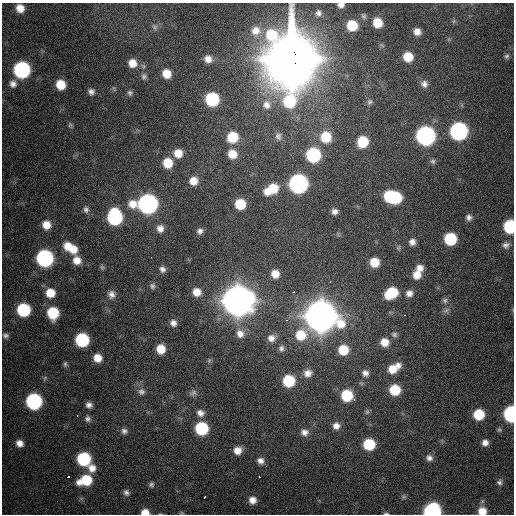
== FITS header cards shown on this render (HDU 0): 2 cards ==
NAXIS1  =                  512 / Axis length
NAXIS2  =                  512 / Axis length

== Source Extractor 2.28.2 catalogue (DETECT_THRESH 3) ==
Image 512 x 512 px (HDU 0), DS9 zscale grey, 1 PNG px = 1 image px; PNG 516 x 516 px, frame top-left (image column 1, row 512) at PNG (2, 3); no overlay
Background 1160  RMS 35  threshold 104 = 3 sigma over >= 5 px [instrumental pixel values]
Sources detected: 141; all 141 listed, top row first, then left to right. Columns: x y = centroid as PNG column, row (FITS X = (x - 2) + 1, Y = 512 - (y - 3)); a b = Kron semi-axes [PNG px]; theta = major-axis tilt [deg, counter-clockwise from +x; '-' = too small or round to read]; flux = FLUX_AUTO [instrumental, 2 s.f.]
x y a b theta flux
341 5 6 5 - 1.0e+04
20 8 9 8 - 3.0e+04
318 13 9 8 - 9.6e+03
364 16 7 6 - 5.1e+03
454 21 6 4 71 3.7e+03
377 23 8 7 - 4.6e+04
352 25 8 8 - 7.1e+04
154 27 8 7 - 7.2e+03
256 31 14 13 - 3.2e+04
417 32 7 7 - 1.8e+04
507 56 7 6 - 5.2e+03
408 57 9 8 - 4.7e+04
208 59 8 8 - 1.8e+04
291 59 27 21 -88 1.4e+07
132 63 9 9 - 2.8e+04
22 70 9 9 - 5.0e+05
167 73 8 7 - 3.6e+04
144 76 7 7 - 6.3e+03
13 84 10 9 - 1.4e+04
424 84 10 9 - 1.3e+04
61 85 8 7 - 5.0e+04
91 92 8 7 - 9.4e+03
130 93 8 6 -71 6.1e+03
212 99 9 9 - 2.0e+05
369 102 7 6 - 5.4e+03
266 105 13 12 - 2.6e+04
70 125 6 6 - 4.0e+03
459 131 10 9 - 7.0e+05
278 136 11 9 -75 1.1e+04
425 136 10 10 - 9.9e+05
232 137 9 9 - 7.1e+04
326 137 11 10 - 6.8e+04
362 142 9 8 - 7.8e+04
178 153 9 8 - 3.2e+04
232 154 9 9 - 3.6e+04
313 155 9 9 - 2.5e+05
433 161 8 6 -35 5.7e+03
168 163 9 9 - 5.2e+04
193 181 9 8 - 2.6e+04
298 184 10 10 - 9.2e+05
272 189 15 9 29 6.6e+04
390 196 9 8 - 1.3e+05
395 197 9 8 - 1.3e+05
133 204 12 11 - 3.0e+04
148 204 10 10 - 1.1e+06
240 204 8 8 - 7.3e+04
86 209 9 7 86 8.5e+03
334 211 7 6 - 1.1e+04
115 217 10 9 - 3.4e+05
469 217 7 7 - 9.4e+03
46 225 9 8 - 3.0e+04
510 226 9 7 89 1.9e+05
160 228 9 8 - 1.7e+04
200 231 6 6 - 8.5e+03
450 239 8 8 - 1.4e+05
412 242 8 7 - 1.3e+04
506 245 10 9 - 1.2e+04
67 246 10 9 - 3.1e+04
73 249 10 9 - 3.0e+04
151 257 2 2 - 2.4e+03
45 258 9 9 - 5.8e+05
77 260 12 9 -69 2.8e+04
374 262 8 8 - 4.2e+04
102 267 7 5 -69 4.5e+03
420 268 9 8 - 1.9e+04
162 269 8 7 - 9.9e+03
275 274 9 8 - 2.6e+04
417 275 10 9 - 2.9e+04
330 282 3 2 - 2.8e+03
152 286 7 7 - 6.6e+03
197 292 8 8 - 2.6e+04
294 292 3 3 - 5.1e+03
50 293 9 9 - 4.2e+04
391 293 11 8 33 9.6e+04
409 293 9 8 - 1.4e+04
112 294 11 10 - 1.5e+04
445 300 8 7 - 6.7e+03
238 301 13 13 - 5.6e+06
23 310 9 8 - 1.9e+05
446 310 9 6 30 6.9e+03
53 313 9 8 - 1.1e+05
405 315 2 2 - 2.2e+03
321 316 14 13 - 6.0e+06
286 320 4 4 - 2.9e+03
173 323 8 7 - 1.2e+04
240 334 12 11 - 2.3e+04
5 335 8 6 -11 7.2e+03
301 335 13 12 - 6.5e+04
394 335 8 7 - 6.9e+03
271 338 10 9 - 1.6e+04
82 340 9 9 - 2.1e+05
384 342 9 9 - 3.1e+04
281 348 8 7 - 7.9e+03
161 349 8 8 - 4.2e+04
343 350 10 9 - 5.8e+04
97 358 8 8 - 3.0e+04
209 360 7 5 88 4.7e+03
65 364 7 5 -90 4.9e+03
394 368 16 9 32 4.5e+04
308 373 10 9 - 1.7e+04
365 373 9 9 - 1.3e+04
289 381 8 8 - 1.2e+05
395 390 9 9 - 8.2e+04
141 392 10 9 - 1.3e+04
193 393 11 8 32 9.8e+03
347 395 9 8 - 1.0e+05
354 399 2 2 - 3.6e+03
34 401 9 9 - 4.5e+05
89 405 7 6 - 1.1e+04
367 412 8 6 88 5.2e+03
200 413 10 9 - 1.5e+04
479 414 8 8 - 7.9e+04
511 414 9 7 -89 4.2e+05
77 416 3 2 - 1.4e+04
88 419 8 7 - 8.3e+03
336 426 8 8 - 1.5e+04
201 428 9 8 - 1.8e+05
499 430 6 6 - 4.3e+03
124 431 8 8 - 9.4e+03
304 432 10 8 -6 1.4e+04
19 443 8 7 - 1.7e+04
485 443 7 7 - 1.4e+04
369 444 8 8 - 1.0e+05
238 450 8 8 - 2.3e+04
429 458 9 8 - 1.2e+04
84 459 9 9 - 2.1e+05
260 461 8 7 - 1.3e+04
92 468 11 9 -42 2.3e+04
68 477 3 2 - 3.9e+03
259 477 3 3 - 4.0e+03
85 480 13 9 16 8.9e+04
499 482 8 7 - 7.8e+03
151 484 6 5 - 5.6e+03
126 493 7 7 - 8.2e+03
205 497 3 2 - 8.3e+03
404 497 7 5 20 4.2e+03
252 500 8 8 - 2.0e+04
432 511 9 8 - 5.7e+05
482 511 9 8 - 3.1e+04
145 512 7 5 0 2.2e+04
386 513 7 3 0 3.8e+03
At the frame edge (FLAGS 8, measured only in part): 8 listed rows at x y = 341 5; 291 59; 510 226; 511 414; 432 511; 482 511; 145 512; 386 513